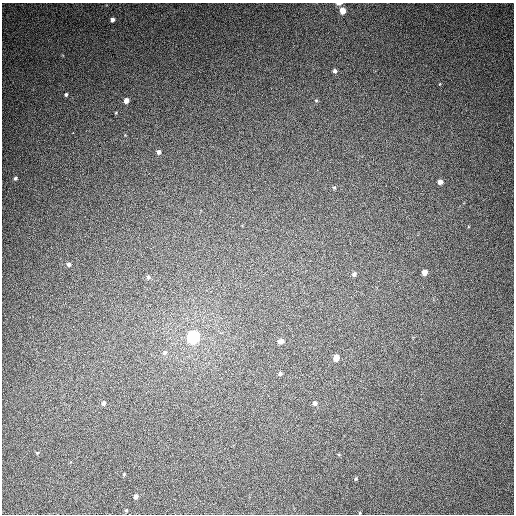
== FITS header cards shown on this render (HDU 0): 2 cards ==
NAXIS1  =                  512
NAXIS2  =                  512

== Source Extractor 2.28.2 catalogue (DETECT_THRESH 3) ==
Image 512 x 512 px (HDU 0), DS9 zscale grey, 1 PNG px = 1 image px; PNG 516 x 516 px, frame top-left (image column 1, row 512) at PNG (2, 3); no overlay
Background 397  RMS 10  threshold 30.3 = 3 sigma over >= 5 px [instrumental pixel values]
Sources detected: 28; all 28 listed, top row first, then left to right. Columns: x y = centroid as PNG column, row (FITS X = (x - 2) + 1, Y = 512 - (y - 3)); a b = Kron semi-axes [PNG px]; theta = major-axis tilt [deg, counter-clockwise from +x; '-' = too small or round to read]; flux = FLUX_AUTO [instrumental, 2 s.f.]
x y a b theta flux
339 4 8 3 1 1800
343 11 5 5 - 7500
112 20 5 4 - 2400
335 71 5 4 - 1600
66 94 4 3 - 1300
126 101 5 4 - 4000
316 101 5 4 - 760
73 133 2 2 - 2000
159 152 5 4 - 2100
15 178 5 4 - 1200
440 182 4 4 - 3300
334 188 5 4 - 850
69 264 6 5 - 1700
424 272 5 4 - 6200
354 274 5 5 - 1800
148 277 6 5 - 1400
194 337 6 6 - 140000
281 341 8 6 9 2800
164 353 7 6 - 1700
336 358 5 4 - 7000
280 374 5 4 - 1200
103 403 6 5 - 1700
315 403 5 5 - 2000
37 453 4 4 - 670
124 474 4 4 - 600
356 479 5 4 - 690
136 496 4 4 - 2000
126 510 4 4 - 720
At the frame edge (FLAGS 8, measured only in part): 1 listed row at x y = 339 4